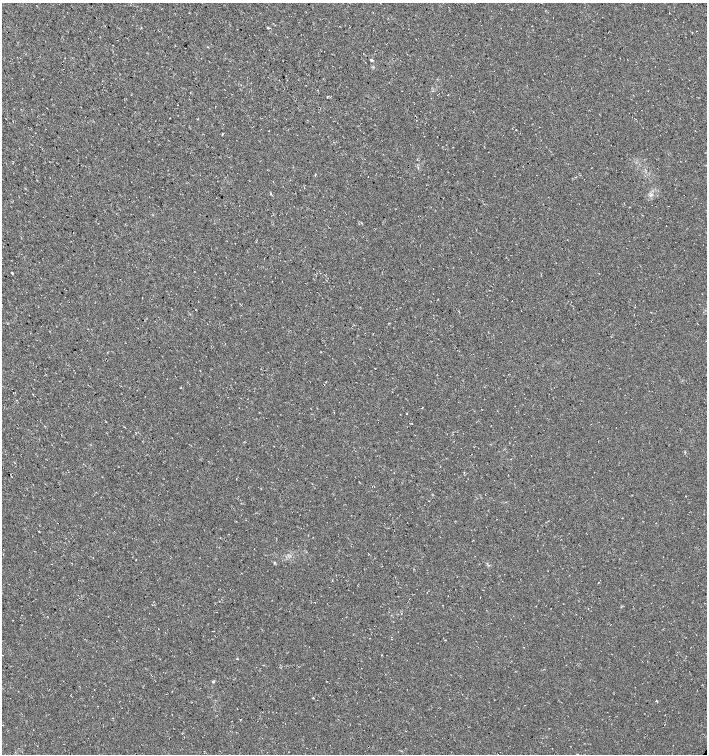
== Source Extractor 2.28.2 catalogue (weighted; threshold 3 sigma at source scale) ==
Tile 11 of 4 x 4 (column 3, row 3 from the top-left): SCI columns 3051-4459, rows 1505-3008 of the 6032 x 6030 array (HDU 1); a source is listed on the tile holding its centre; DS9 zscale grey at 2 x 2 block average (1 PNG px = mean of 2 x 2 image px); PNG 709 x 756 px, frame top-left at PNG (2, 3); no overlay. Shown black and unused: <1% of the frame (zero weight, under 3 of 4 exposures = <1% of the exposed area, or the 3 px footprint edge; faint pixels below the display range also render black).
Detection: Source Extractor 2.28.2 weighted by HDU 2 'WHT'; one run over the whole footprint, this tile lists its part. Background 0.00754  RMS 0.0039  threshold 0.0178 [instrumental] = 3 sigma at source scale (4.5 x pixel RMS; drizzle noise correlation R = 1.50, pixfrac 1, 0.0396/0.0396 arcsec/px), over >= 5 px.
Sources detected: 10; all 10 listed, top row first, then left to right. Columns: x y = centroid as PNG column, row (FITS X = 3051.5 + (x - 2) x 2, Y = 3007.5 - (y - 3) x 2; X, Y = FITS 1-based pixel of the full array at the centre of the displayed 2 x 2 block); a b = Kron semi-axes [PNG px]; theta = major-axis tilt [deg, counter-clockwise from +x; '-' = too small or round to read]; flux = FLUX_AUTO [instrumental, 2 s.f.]
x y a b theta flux
371 60 2 2 - 1.9
327 97 3 2 - 0.54
368 177 2 2 - 0.31
271 194 3 2 - 0.6
73 233 2 2 - 0.29
12 273 2 2 - 0.99
13 393 2 2 - 0.46
93 558 2 2 - 0.39
213 682 4 3 - 0.83
313 698 3 2 - 0.6
Diffuse or blended objects may show on this block-average render without a row.